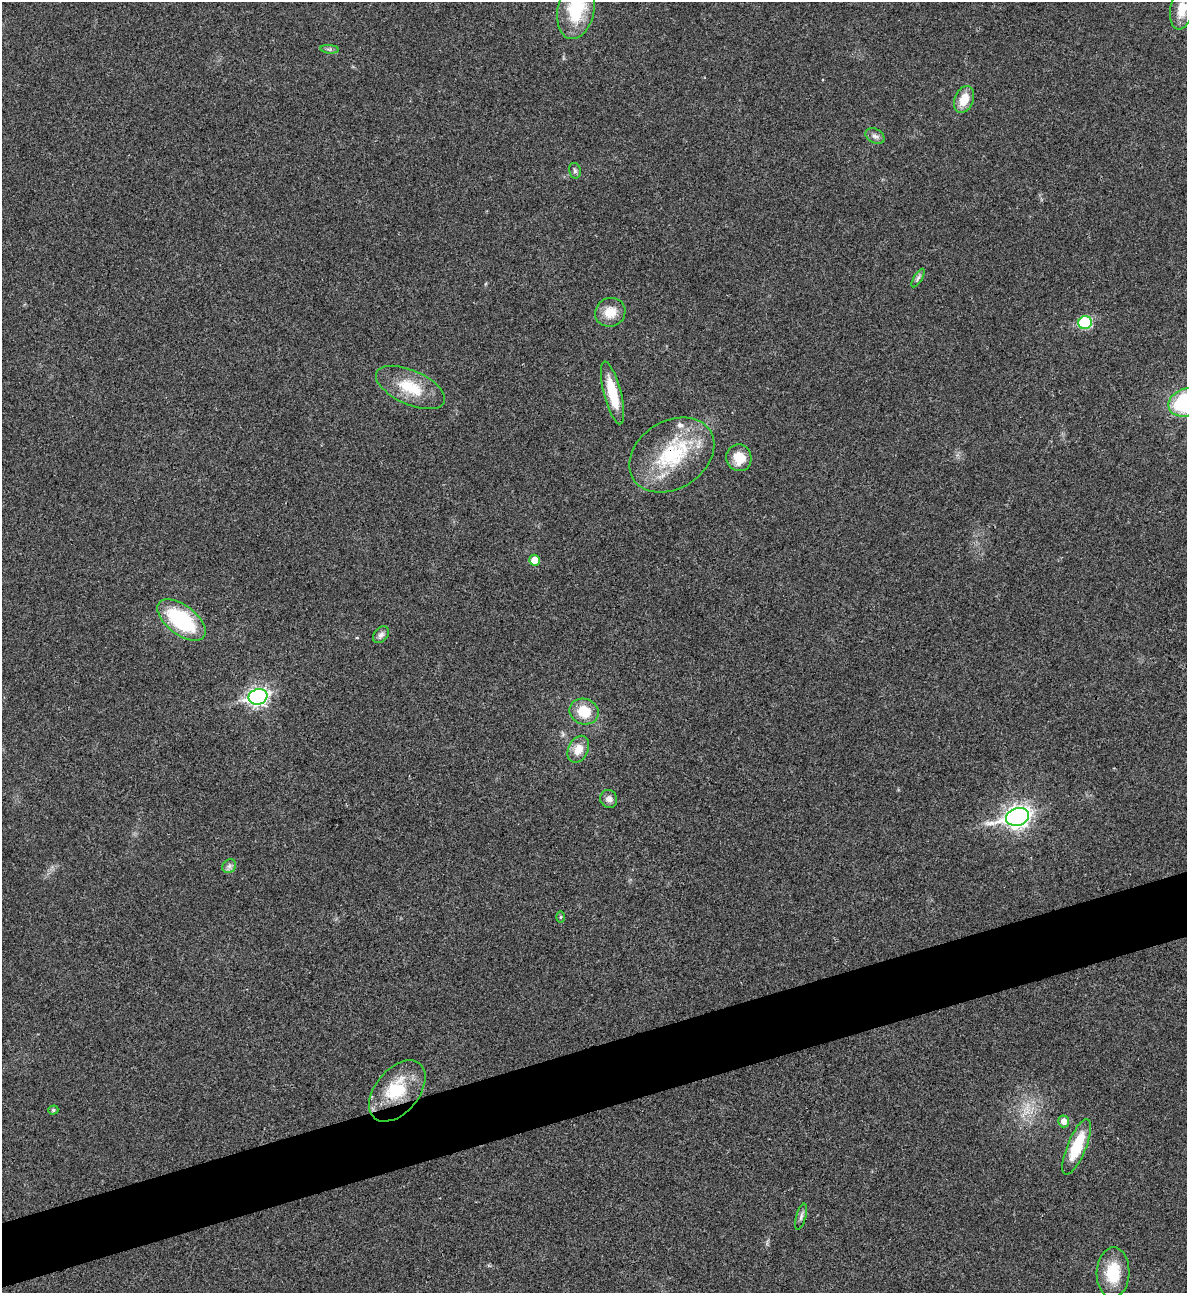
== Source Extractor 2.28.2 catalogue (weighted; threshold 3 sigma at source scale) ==
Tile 7 of 4 x 4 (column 3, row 2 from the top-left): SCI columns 2636-3820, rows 2584-3874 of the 5151 x 5169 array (HDU 1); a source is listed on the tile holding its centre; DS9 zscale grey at full resolution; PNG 1189 x 1295 px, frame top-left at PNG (2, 2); each listed source drawn as its Kron ellipse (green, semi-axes under 4 px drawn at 4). Shown black and unused: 5% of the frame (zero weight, under 3 of 4 exposures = <1% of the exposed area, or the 3 px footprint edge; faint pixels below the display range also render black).
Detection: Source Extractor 2.28.2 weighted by HDU 2 'WHT'; one run over the whole footprint, this tile lists its part. Background 0.031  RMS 0.0046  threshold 0.0208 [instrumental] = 3 sigma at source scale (4.5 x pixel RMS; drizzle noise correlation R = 1.50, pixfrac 1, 0.05/0.05 arcsec/px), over >= 5 px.
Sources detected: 32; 2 inside a brighter listed object's ellipse — not listed separately; the other 30 listed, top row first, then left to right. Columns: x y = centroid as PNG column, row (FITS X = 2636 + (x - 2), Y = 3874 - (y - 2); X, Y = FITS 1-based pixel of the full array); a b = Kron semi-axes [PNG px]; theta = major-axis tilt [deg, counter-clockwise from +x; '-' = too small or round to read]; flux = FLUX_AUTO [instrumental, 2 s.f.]
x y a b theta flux
576 9 31 18 78 26
1182 9 20 11 79 8.7
330 49 9 4 -5 1
964 99 14 9 68 8.1
875 136 10 7 -28 1.8
575 171 8 6 -76 1.1
918 278 10 4 58 1.3
610 312 15 14 - 7.4
1085 323 7 6 - 32
410 387 37 17 -24 17
612 393 32 8 -75 15
1186 402 18 13 20 46
672 455 46 33 32 38
739 458 13 12 - 8.5
535 560 5 5 - 4.9
181 620 28 14 -37 40
381 635 9 6 49 1.7
258 697 9 7 19 160
584 711 15 12 -21 11
578 749 14 10 64 6.1
609 799 9 8 - 2.5
1017 817 12 8 16 280
229 866 7 6 - 1.5
560 917 6 4 89 0.58
397 1091 35 22 50 21
53 1110 5 4 - 0.72
1064 1121 6 5 - 3.4
1077 1147 30 9 68 18
801 1217 13 5 74 1.5
1113 1273 25 16 87 15
Overlapping masked pixels (flux is a lower limit): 1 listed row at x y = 672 455
Isophote crosses this tile's border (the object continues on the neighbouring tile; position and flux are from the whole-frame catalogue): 3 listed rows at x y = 576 9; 1182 9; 1186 402